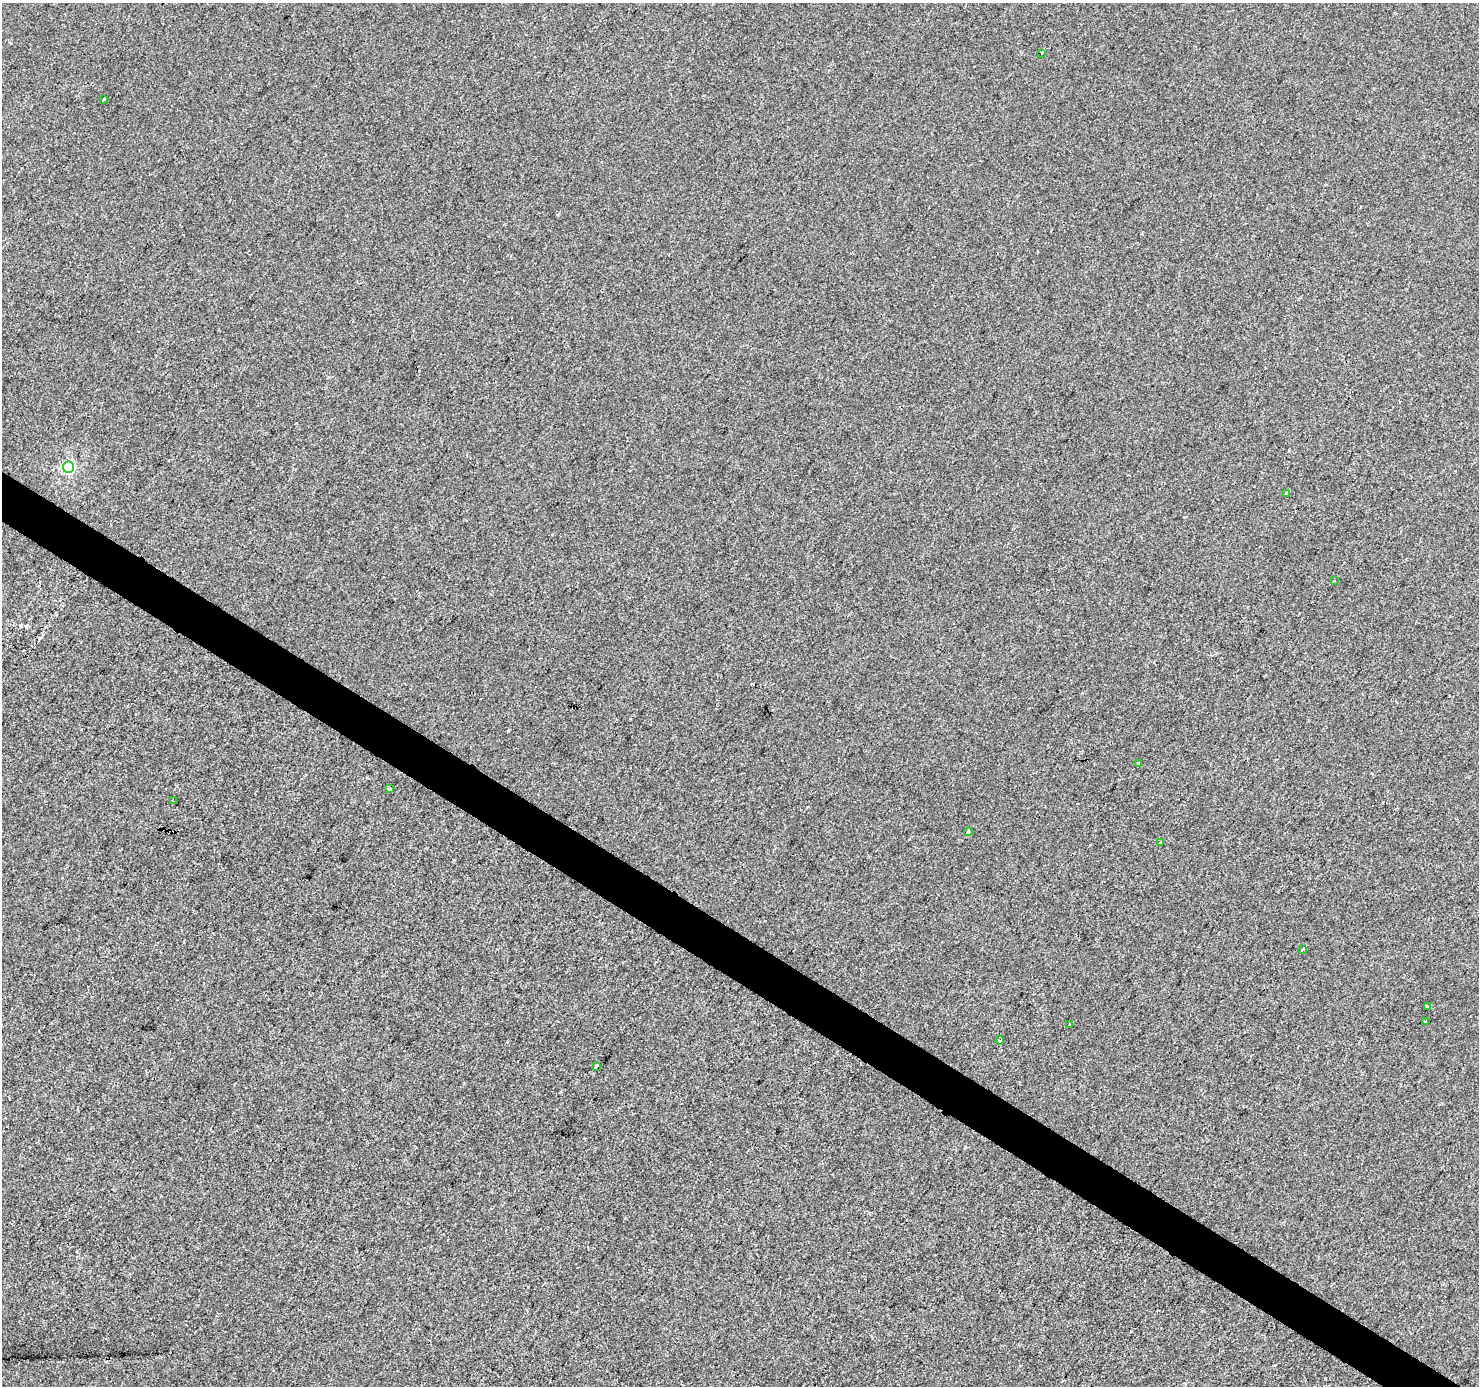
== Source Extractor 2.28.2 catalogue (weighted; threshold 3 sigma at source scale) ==
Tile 6 of 4 x 4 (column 2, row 2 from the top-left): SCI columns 1484-2960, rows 3021-4404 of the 5915 x 5974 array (HDU 1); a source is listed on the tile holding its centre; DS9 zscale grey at full resolution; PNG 1481 x 1388 px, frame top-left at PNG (2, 3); each listed source drawn as its Kron ellipse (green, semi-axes under 4 px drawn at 4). Shown black and unused: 3% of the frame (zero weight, under 2 of 3 exposures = <1% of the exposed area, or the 3 px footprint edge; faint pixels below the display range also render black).
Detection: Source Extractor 2.28.2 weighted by HDU 2 'WHT'; one run over the whole footprint, this tile lists its part. Background -2.79e-04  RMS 0.0042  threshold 0.0188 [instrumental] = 3 sigma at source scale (4.5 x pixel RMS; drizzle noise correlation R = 1.50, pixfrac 1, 0.0396/0.0396 arcsec/px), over >= 5 px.
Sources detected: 18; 2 cosmic-ray / hot-pixel residue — neither listed nor drawn; the other 16 listed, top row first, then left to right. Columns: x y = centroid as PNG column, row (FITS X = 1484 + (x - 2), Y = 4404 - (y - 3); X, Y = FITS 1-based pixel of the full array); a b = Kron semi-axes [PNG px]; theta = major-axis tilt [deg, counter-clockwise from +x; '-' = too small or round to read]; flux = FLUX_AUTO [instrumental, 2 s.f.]
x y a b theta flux
1041 53 2 2 - 0.27
104 99 3 2 - 0.4
68 467 5 5 - 50
1286 494 4 4 - 0.64
1334 580 3 2 - 0.59
1138 763 3 2 - 0.68
389 789 3 3 - 3.2
173 801 3 2 - 0.37
968 832 4 3 - 0.98
1160 842 3 3 - 2.2
1302 949 3 3 - 1.8
1428 1006 4 3 - 7.3
1426 1021 3 3 - 0.76
1070 1024 3 3 - 0.4
1000 1040 4 3 - 0.62
597 1066 4 3 - 22
Overlapping masked pixels (flux is a lower limit): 1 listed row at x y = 597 1066